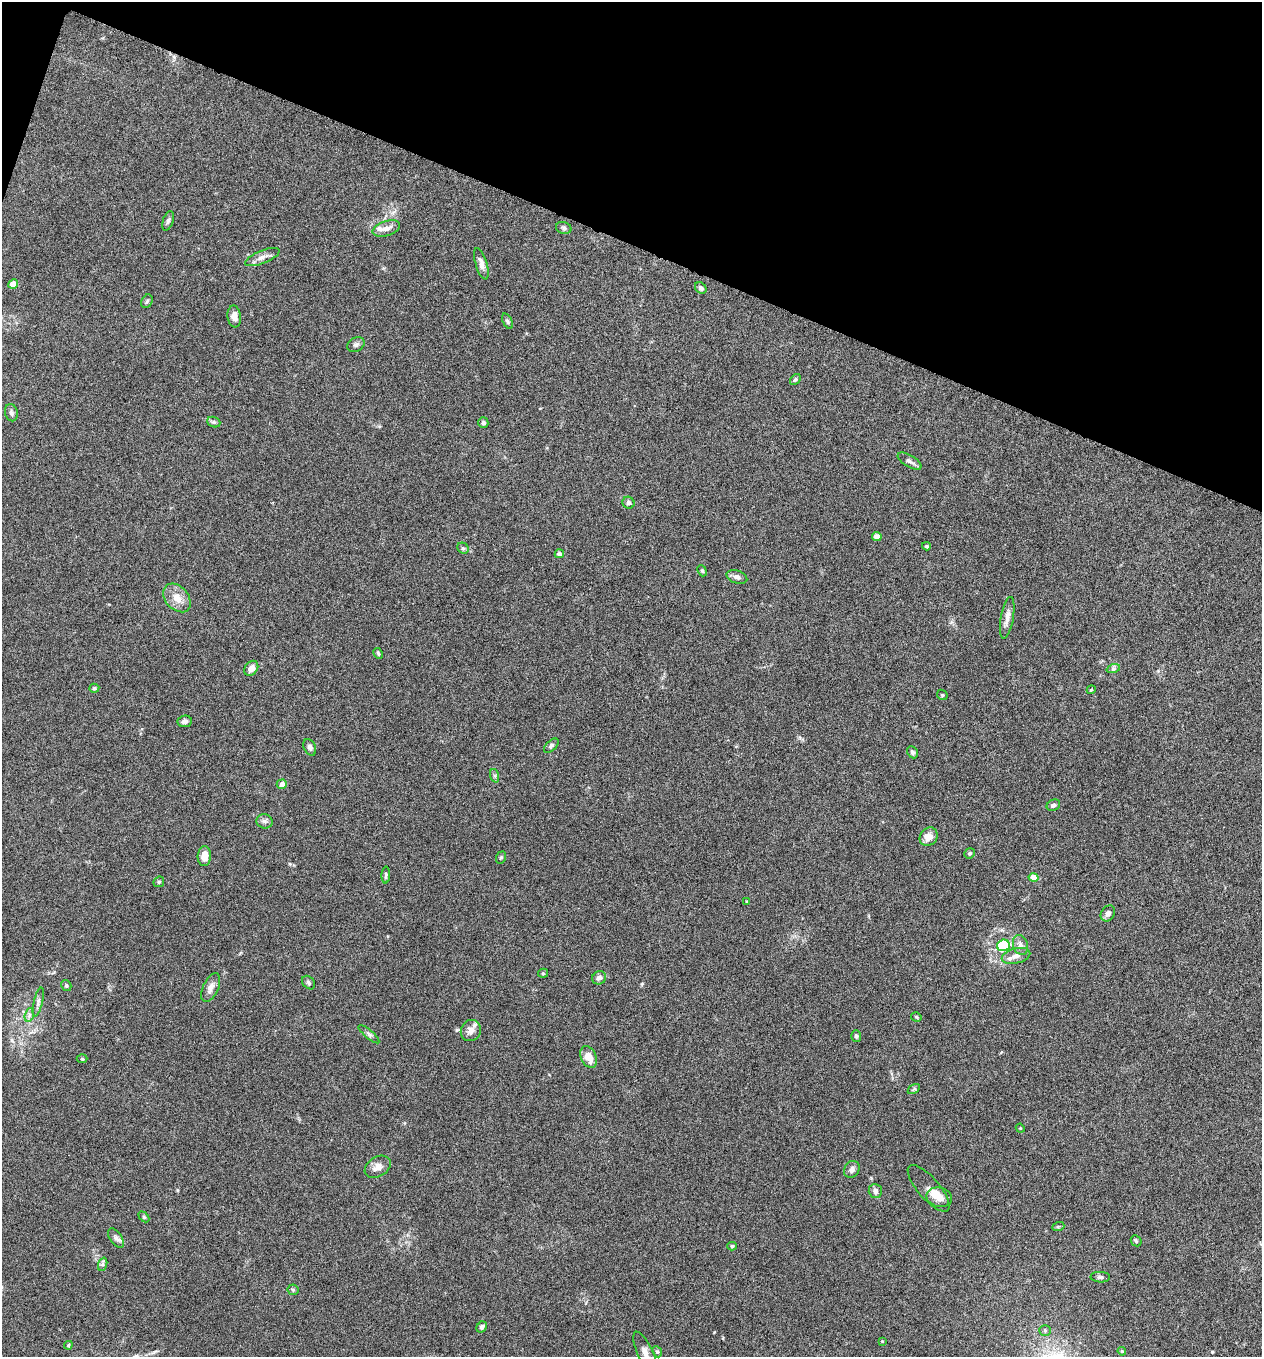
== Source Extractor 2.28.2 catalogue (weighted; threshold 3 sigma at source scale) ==
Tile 2 of 4 x 4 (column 2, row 1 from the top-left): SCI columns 1399-2658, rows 4075-5429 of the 5448 x 5438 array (HDU 1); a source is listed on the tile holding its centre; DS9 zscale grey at full resolution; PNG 1264 x 1359 px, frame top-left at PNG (2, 2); each listed source drawn as its Kron ellipse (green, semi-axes under 4 px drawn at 4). Shown black and unused: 18% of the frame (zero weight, under 5 of 9 exposures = <1% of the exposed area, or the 3 px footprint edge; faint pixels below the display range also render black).
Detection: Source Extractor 2.28.2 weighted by HDU 2 'WHT'; one run over the whole footprint, this tile lists its part. Background 0.0659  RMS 0.0032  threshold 0.0131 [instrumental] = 3 sigma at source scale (4.09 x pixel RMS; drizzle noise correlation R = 1.36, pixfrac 0.8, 0.05/0.05 arcsec/px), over >= 5 px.
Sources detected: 88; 2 inside a brighter listed object's ellipse — not listed separately; the other 86 listed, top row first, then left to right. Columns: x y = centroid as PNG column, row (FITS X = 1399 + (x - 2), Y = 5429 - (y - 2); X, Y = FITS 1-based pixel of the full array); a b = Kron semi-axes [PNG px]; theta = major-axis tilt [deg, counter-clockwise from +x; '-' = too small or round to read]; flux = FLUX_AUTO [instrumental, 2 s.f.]
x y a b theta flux
168 221 10 5 73 0.75
386 228 14 7 18 1.9
564 228 8 5 -17 0.63
262 257 18 6 22 1.8
481 264 16 6 -73 1.7
13 284 5 4 - 3.1
701 288 6 5 - 0.94
147 301 7 5 61 0.55
234 316 11 7 -83 1.8
507 321 8 4 -67 0.55
356 345 9 6 27 0.84
795 379 6 4 50 0.46
11 413 9 6 -77 0.8
214 422 7 5 -20 0.56
483 423 5 5 - 0.67
909 461 13 6 -31 1
628 503 6 6 - 0.74
877 537 5 4 - 2.8
926 546 4 3 - 0.39
463 548 6 5 - 0.55
559 554 4 4 - 1.1
702 571 6 4 -67 0.41
737 577 10 6 -18 1.3
177 598 16 11 -49 3.3
1007 618 21 6 80 2
378 653 6 4 -63 0.4
251 668 8 6 53 2
1113 669 7 4 18 0.5
94 688 5 4 - 0.47
1091 690 4 3 - 0.27
942 695 6 4 -45 0.41
185 721 7 6 - 0.88
551 746 9 5 44 0.6
310 747 9 6 -64 0.83
912 752 6 5 - 0.71
495 776 7 4 -72 0.46
282 784 5 4 - 1.8
1053 805 7 5 24 0.87
265 821 8 7 - 0.94
929 837 10 8 44 2.6
970 853 5 5 - 0.51
204 856 10 6 86 2.8
501 858 6 5 - 0.41
386 875 8 4 89 0.53
1034 877 5 4 - 4.7
159 882 6 5 - 0.38
747 902 3 3 - 0.27
1108 913 8 6 59 1.1
1003 945 6 6 - 19
1020 945 10 7 -72 1.3
1016 956 14 7 15 1.7
543 973 5 4 - 0.39
599 978 7 6 - 1.1
308 983 7 5 -47 0.64
66 985 6 5 - 0.47
211 988 15 7 65 1.7
38 1002 15 4 76 0.99
29 1015 7 4 73 0.74
916 1017 5 4 - 0.33
471 1030 11 10 - 2.2
369 1034 13 4 -41 0.73
856 1036 6 5 - 0.47
589 1057 11 7 -65 3.5
82 1059 5 3 - 0.26
914 1089 7 4 33 0.42
1020 1128 4 3 - 0.28
378 1167 14 10 33 2
852 1169 9 7 58 1.2
929 1188 29 10 -49 2.3
875 1191 7 6 - 1
939 1197 13 9 -13 2.7
144 1217 6 4 -45 0.37
1058 1227 6 4 19 0.39
116 1238 11 6 -55 1
1136 1241 6 5 - 0.42
732 1246 4 4 - 0.53
103 1264 7 4 71 0.53
1100 1277 10 5 -1 0.72
293 1290 5 5 - 0.42
482 1327 6 5 - 0.84
1045 1330 5 5 - 0.52
882 1341 4 3 - 0.23
68 1345 4 3 - 0.32
1122 1351 4 3 - 0.34
657 1352 6 4 -66 0.43
646 1354 24 7 -65 2.9
Isophote crosses this tile's border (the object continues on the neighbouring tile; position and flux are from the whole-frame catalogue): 1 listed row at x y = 646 1354